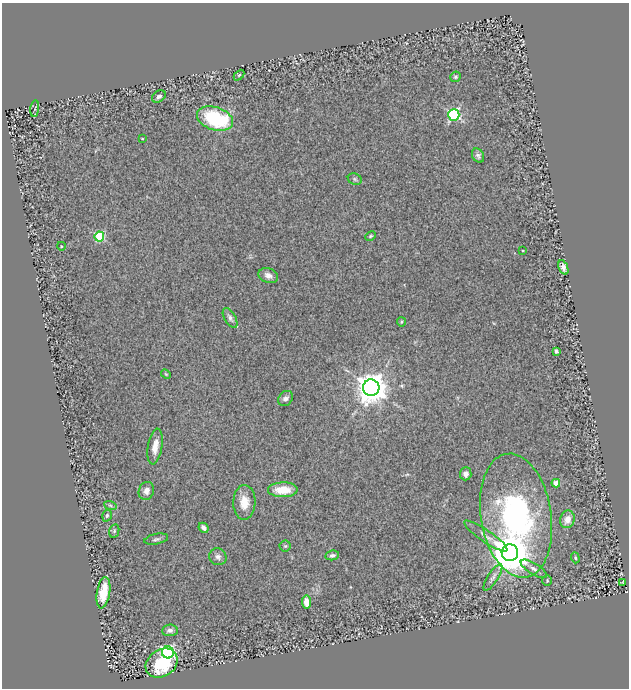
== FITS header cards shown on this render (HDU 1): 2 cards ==
NAXIS1  =                  627
NAXIS2  =                  686

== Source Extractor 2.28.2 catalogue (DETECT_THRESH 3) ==
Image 627 x 686 px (HDU 1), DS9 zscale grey, 1 PNG px = 1 image px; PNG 631 x 690 px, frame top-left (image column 1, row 686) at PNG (2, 3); each listed source drawn as its Kron ellipse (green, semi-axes under 4 px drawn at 4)
Background 0.876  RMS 0.12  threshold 0.363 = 3 sigma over >= 5 px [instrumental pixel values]
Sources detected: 49; all 49 listed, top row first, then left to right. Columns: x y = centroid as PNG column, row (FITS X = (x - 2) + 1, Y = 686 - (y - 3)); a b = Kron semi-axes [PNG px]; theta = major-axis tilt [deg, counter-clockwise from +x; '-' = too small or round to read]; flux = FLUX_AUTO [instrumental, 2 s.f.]
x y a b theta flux
239 75 6 4 45 11
455 77 5 5 - 15
159 97 7 5 37 24
35 109 8 3 85 9.8
454 115 6 5 - 1100
215 119 18 11 -18 660
142 139 3 2 - 6.1
478 156 7 5 -59 22
355 179 7 5 -23 15
99 236 5 5 - 520
370 236 5 3 - 9.5
61 246 4 3 - 6.1
523 251 3 2 - 6.3
563 267 7 4 -69 35
268 275 10 7 -22 45
230 318 11 5 -58 26
401 322 5 4 - 9
556 351 4 3 - 17
166 374 5 4 - 9.2
371 388 8 8 - 14000
285 398 8 6 46 35
155 447 18 7 81 83
466 474 6 6 - 36
556 483 4 4 - 110
283 490 15 7 0 170
146 491 9 7 70 38
244 502 17 11 88 120
110 505 6 4 -19 12
107 515 6 4 73 13
516 516 62 35 -81 2000
567 519 9 7 71 79
204 528 5 4 - 28
114 531 7 5 77 13
486 536 26 6 -34 62
156 539 12 5 12 22
285 546 5 5 - 12
510 553 8 8 - 24000
332 555 7 5 11 20
218 557 9 8 - 33
575 558 5 4 - 11
534 569 15 5 -31 39
493 577 15 5 58 32
547 581 5 4 - 11
623 583 4 2 - 6.5
103 593 16 6 81 160
307 602 6 4 -83 74
170 630 8 6 4 32
168 652 6 6 - 1400
162 663 17 13 35 360